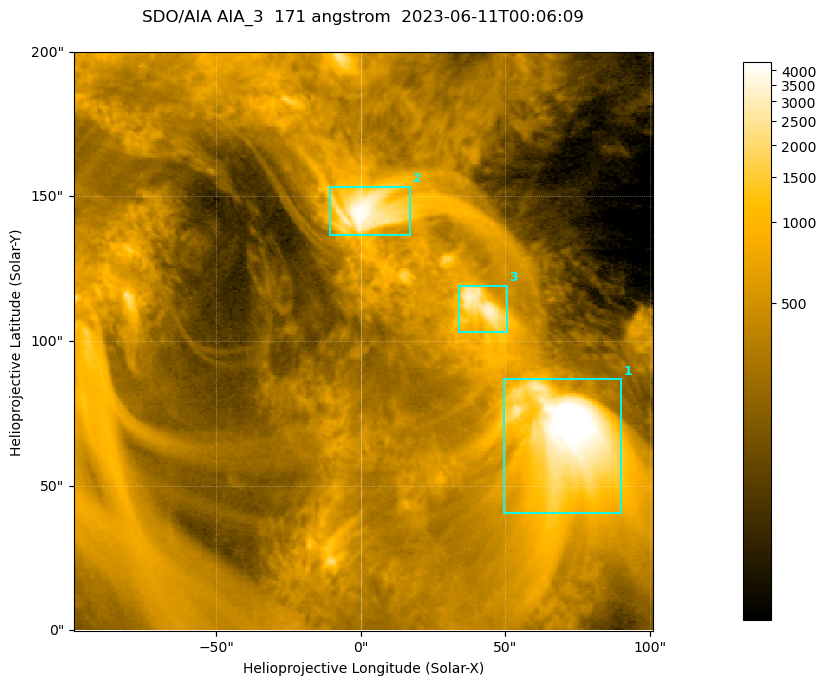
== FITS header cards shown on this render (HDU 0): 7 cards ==
TELESCOP= 'SDO/AIA '           / For AIA: SDO/AIA
INSTRUME= 'AIA_3   '           / For AIA: AIA_ATA1, AIA_ATA2, AIA_ATA3 or AIA_AT
WAVELNTH=                  171 / [angstrom] Wavelength
WAVEUNIT= 'angstrom'           / Wavelength unit: angstrom
DATE-OBS= '2023-06-11T00:06:09.351' / [ISO] Date when observation started; ISO 8
CTYPE1  = 'HPLN-TAN'           / CTYPE1; Typically HPLN
CTYPE2  = 'HPLT-TAN'           / CTYPE2; Typically HPLT

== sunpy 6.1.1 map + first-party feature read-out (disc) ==
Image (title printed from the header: SDO/AIA AIA_3  171 angstrom  2023-06-11T00:06:09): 334 x 334 px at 0.599 arcsec/px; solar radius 945 arcsec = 1577 px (partial field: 1.4% of the solar disc is inside the frame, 100% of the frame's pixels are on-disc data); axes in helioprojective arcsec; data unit not stated in the header (colour bar unlabelled)
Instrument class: DISC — disc imager (sunpy class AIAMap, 171 A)
Bright regions (active regions / flare kernels): reference = the on-disc median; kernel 3 px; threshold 5 sigma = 1104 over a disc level ~357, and >= 1.15x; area >= 111 px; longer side >= 4 px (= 2.4 arcsec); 3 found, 3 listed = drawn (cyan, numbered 1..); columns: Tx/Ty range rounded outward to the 2 arcsec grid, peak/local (2 s.f.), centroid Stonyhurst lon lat
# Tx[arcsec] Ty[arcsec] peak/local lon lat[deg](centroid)
1 48..90 40..88 15 +4 +4
2 -12..18 136..154 12 +0 +9
3 34..52 102..120 9.1 +3 +7